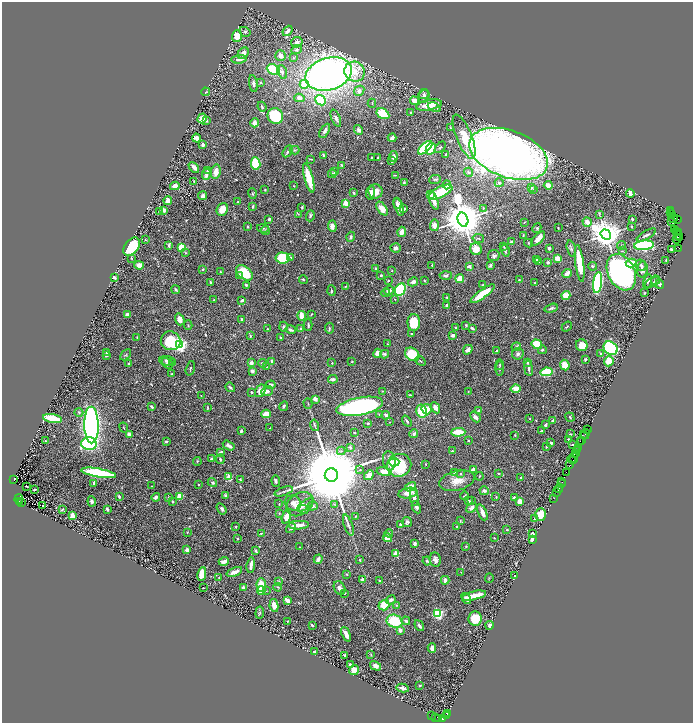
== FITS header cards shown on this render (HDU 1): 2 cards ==
NAXIS1  =                 1382
NAXIS2  =                 1441

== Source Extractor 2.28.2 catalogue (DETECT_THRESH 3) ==
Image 1382 x 1441 px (HDU 1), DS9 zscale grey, zoomed out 1/2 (1 PNG px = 2 x 2 image px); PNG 695 x 725 px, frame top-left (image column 2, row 1441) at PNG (2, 2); each listed source drawn as its Kron ellipse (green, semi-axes under 4 px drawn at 4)
Background 0.564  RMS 0.015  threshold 0.0461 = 3 sigma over >= 5 px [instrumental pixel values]
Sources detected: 682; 47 cannot appear on this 1/2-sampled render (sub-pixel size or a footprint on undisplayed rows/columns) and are neither listed nor drawn; of the other 635, the 500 brightest by FLUX_AUTO listed and drawn (135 fainter detections omitted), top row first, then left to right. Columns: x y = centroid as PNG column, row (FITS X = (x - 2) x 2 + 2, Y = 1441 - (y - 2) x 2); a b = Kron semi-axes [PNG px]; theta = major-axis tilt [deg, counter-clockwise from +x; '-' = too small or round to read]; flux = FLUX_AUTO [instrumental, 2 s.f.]
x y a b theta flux
288 31 6 3 51 14
245 32 6 4 -29 5.6
237 36 6 5 - 37
297 42 6 5 - 16
297 50 6 4 26 6.7
243 53 6 5 - 18
280 55 5 5 - 13
293 57 3 3 - 3
239 59 7 3 5 17
273 70 7 5 -24 180
282 72 7 4 -70 9.5
355 72 10 9 - 48
328 74 24 16 16 1600
260 82 4 3 - 2.5
253 84 8 3 -80 9
304 84 4 4 - 48
359 91 5 4 - 12
205 92 4 2 - 2.2
423 94 5 4 - 5.8
424 96 7 5 63 8.3
299 98 5 4 - 14
320 100 5 4 - 110
414 101 4 4 - 21
372 103 4 3 - 2.8
429 105 13 5 11 56
262 107 5 3 - 4.9
434 107 7 4 -26 8
411 112 2 2 - 4.2
383 114 7 4 -30 120
275 116 8 7 - 140
202 118 5 4 - 27
336 118 9 4 -68 9.5
206 121 2 2 - 9.3
255 123 4 4 - 23
450 128 4 3 - 3.1
358 130 5 4 - 8.8
325 131 8 3 59 14
464 137 23 7 -68 68
197 138 4 3 - 16
392 138 4 3 - 14
203 145 3 2 - 9.2
440 147 7 3 45 4.8
425 148 9 4 41 170
431 149 6 4 61 85
295 150 5 3 - 3.2
288 151 6 3 59 5.3
508 154 41 23 -20 2900
323 155 3 3 - 3.5
445 155 4 2 - 3.4
371 157 2 2 - 4.2
393 157 5 3 - 12
378 158 3 2 - 3.9
311 159 4 1 - 2.9
392 161 3 3 - 5.5
256 163 6 4 -81 180
342 165 3 2 - 5.2
194 167 6 2 -44 27
207 170 4 4 - 4.3
216 172 7 5 81 27
335 172 3 3 - 3.3
469 172 5 4 - 4.7
206 174 6 3 79 19
332 174 4 3 - 4.7
395 175 2 1 - 1.9
309 178 15 4 -75 79
435 179 6 4 6 4.3
194 181 2 2 - 4
404 182 3 2 - 3.2
499 183 4 4 - 4.8
447 185 4 3 - 11
548 185 4 4 - 24
175 186 4 3 - 17
294 186 2 2 - 3.1
531 188 2 2 - 8.6
534 189 4 3 - 2.7
265 190 3 2 - 2.3
375 191 7 7 - 28
440 192 13 5 26 85
354 193 3 2 - 4.5
370 193 7 4 84 15
630 193 4 3 - 20
252 194 5 3 - 3.1
431 195 3 3 - 15
203 196 4 4 - 8.9
168 201 4 3 - 17
434 201 9 3 -72 31
238 202 4 2 - 2.6
346 203 3 2 - 99
397 203 6 3 -65 7.6
253 206 4 3 - 4.6
302 207 3 2 - 3.5
399 207 9 4 -71 22
483 208 2 2 - 3.3
222 209 6 5 - 32
382 209 8 4 -55 29
404 209 3 2 - 4.9
164 210 2 2 - 60
670 210 4 1 - 35
160 212 4 3 - 7.5
670 212 2 1 - 17
298 214 3 3 - 2.3
599 215 4 2 - 2.4
671 215 4 2 - 56
310 216 5 3 - 5.5
673 218 4 3 - 390
269 219 3 3 - 6.5
632 219 3 3 - 4
678 219 2 2 - 38
463 220 7 5 -74 14000
524 222 3 2 - 2.5
587 222 5 3 - 20
672 222 3 3 - 74
434 225 6 4 83 25
332 226 6 4 -85 15
631 226 3 2 - 3.6
247 227 2 2 - 11
263 228 6 3 -11 4.3
537 228 5 4 - 4.1
558 228 2 2 - 2.5
674 229 4 2 - 39
265 230 5 3 - 2.7
402 232 5 4 - 19
676 232 3 2 - 24
678 233 3 1 - 42
606 235 5 4 - 5900
646 235 11 3 29 9.5
679 235 2 1 - 25
523 236 2 2 - 2.8
351 237 5 4 - 6.5
478 238 5 3 - 3.7
538 238 9 3 47 32
679 238 4 3 - 380
677 239 4 2 - 280
145 240 2 2 - 2.3
511 242 4 3 - 6.8
529 243 4 3 - 3.3
169 245 4 3 - 6.1
622 245 4 3 - 2.5
644 245 10 4 6 350
132 247 10 6 52 160
182 247 4 4 - 67
504 247 4 3 - 3.3
396 248 5 4 - 8.3
549 248 2 2 - 6.6
679 248 2 1 - 15
476 249 6 5 - 31
571 249 8 3 -76 6
671 249 2 2 - 2.9
505 251 6 3 -73 5.5
622 251 3 2 - 1.9
185 253 3 2 - 2.6
494 256 6 5 - 8.4
291 257 4 3 - 3.2
131 258 2 2 - 2.8
282 258 7 5 -6 92
558 259 4 3 - 32
536 260 2 2 - 19
666 260 3 1 - 2.4
538 261 3 3 - 5.7
548 262 2 2 - 14
580 263 18 4 -83 110
631 263 5 4 - 30
139 265 5 4 - 21
432 265 2 2 - 3.7
490 265 3 3 - 5.8
641 265 6 5 - 8.3
469 266 2 2 - 20
592 266 4 3 - 3.1
375 268 3 3 - 2.7
203 269 2 2 - 7.7
642 269 8 5 84 18
392 270 3 2 - 2.2
220 272 3 3 - 2.2
621 272 19 13 -63 840
244 273 9 6 -39 88
567 273 5 3 - 24
381 275 3 2 - 5.2
446 275 6 4 1 6.5
239 276 3 2 - 5.8
114 278 4 3 - 4.9
460 279 4 3 - 59
519 279 2 2 - 2.2
303 280 4 2 - 3.3
424 280 3 2 - 3
655 280 5 3 - 4.4
388 281 2 2 - 4.4
648 281 7 4 75 8.2
211 282 4 3 - 3.8
413 282 5 4 - 14
652 282 8 3 23 6.5
535 283 3 2 - 1.9
598 283 10 4 83 440
660 284 4 4 - 6.8
246 285 2 2 - 6.7
483 285 3 3 - 2.3
346 286 3 3 - 2
175 290 4 3 - 4.2
389 290 5 3 - 18
400 290 6 5 - 320
331 291 5 3 - 4.8
385 293 4 3 - 3
644 293 3 2 - 1.9
483 294 14 4 36 86
566 295 4 4 - 35
447 297 3 2 - 2.4
395 299 3 3 - 3.1
214 300 3 2 - 2
242 300 4 3 - 6.9
446 305 4 3 - 4.9
551 308 7 4 17 6.4
311 314 2 1 - 2
127 315 4 3 - 14
302 316 4 3 - 49
180 319 6 4 -71 16
242 319 2 2 - 4.1
414 322 8 6 89 100
188 325 5 3 - 2.3
308 325 6 2 -90 6
466 325 3 2 - 3.6
567 326 5 2 - 2.8
283 327 5 4 - 4.2
329 328 5 3 - 3.3
455 328 2 2 - 3.6
472 328 4 3 - 5.7
267 329 2 2 - 2.6
300 329 4 3 - 4.1
291 330 5 3 - 7.6
411 334 3 2 - 3.2
453 335 3 3 - 11
250 336 3 2 - 3.9
280 337 3 2 - 2.1
137 338 4 2 - 3.6
171 341 10 9 - 110
387 344 2 2 - 2.4
537 344 5 4 - 67
180 345 3 3 - 1000
582 345 6 5 - 34
516 347 5 4 - 4
611 348 8 6 -46 350
468 350 5 3 - 18
542 350 4 3 - 3.8
497 351 3 3 - 3.9
107 353 3 3 - 2
378 353 4 4 - 25
601 353 2 2 - 7.6
385 354 4 3 - 8.7
412 354 8 6 -39 90
518 354 6 5 - 8.1
106 355 4 3 - 4.9
126 355 6 3 44 3.6
585 359 3 2 - 8.8
167 361 7 4 -3 11
352 361 2 2 - 2.3
420 361 5 3 - 3.7
609 361 5 4 - 38
272 362 4 3 - 7.3
128 363 3 3 - 2.7
167 363 6 4 -45 8.2
172 363 3 3 - 2.3
251 363 4 3 - 7.3
262 363 4 3 - 5.4
332 363 2 2 - 3.6
528 363 2 2 - 4.1
500 365 5 3 - 3.6
565 365 5 5 - 42
267 367 3 2 - 2.5
190 368 7 2 74 3.1
500 368 7 3 90 4.7
528 368 8 3 -81 7.5
252 371 3 3 - 13
546 372 6 4 7 120
172 374 3 2 - 2.8
333 379 4 3 - 8.6
271 385 5 3 - 9.3
230 387 5 2 - 4.5
516 389 5 4 - 30
260 391 7 4 61 29
267 391 6 4 25 9.3
382 391 2 2 - 1.9
468 391 2 2 - 1.9
252 392 3 3 - 4.6
410 395 2 2 - 2.3
201 396 2 2 - 1.9
315 399 3 2 - 25
308 404 5 2 - 2.4
284 406 5 3 - 4.6
360 406 24 8 11 910
151 407 3 2 - 3.3
207 408 3 1 - 2.2
436 408 6 3 -62 20
427 409 5 4 - 36
421 411 6 5 - 74
479 411 3 3 - 13
79 412 4 3 - 3.2
266 414 4 3 - 47
379 414 3 2 - 3.4
386 415 4 3 - 8.8
475 417 6 4 -48 11
570 417 5 3 - 2.9
52 418 10 4 -10 68
530 418 3 3 - 1.9
553 420 3 2 - 4.2
407 421 6 2 -53 5.4
390 422 2 2 - 2
368 423 3 2 - 3.4
91 425 18 7 -89 1200
315 425 6 3 -75 3.9
546 425 3 2 - 10
124 428 5 2 - 2.5
270 428 3 2 - 2.2
587 430 2 1 - 24
241 431 3 2 - 7.1
542 431 4 3 - 2.3
354 432 3 2 - 2.1
458 432 7 3 2 67
414 434 4 3 - 8.8
570 434 2 2 - 3.1
585 434 5 1 - 44
129 435 3 3 - 18
515 435 3 2 - 2.1
583 435 2 1 - 8.2
468 440 2 2 - 2.2
569 440 3 2 - 8
46 441 3 3 - 2
166 441 4 3 - 3.9
582 441 2 1 - 2.2
581 442 2 1 - 9.2
551 443 3 3 - 4.9
89 444 8 6 -2 340
573 444 4 2 - 2.2
229 446 6 3 -31 9.7
546 446 2 2 - 8.3
350 447 3 3 - 5.3
579 448 2 1 - 18
578 449 3 1 - 38
341 451 4 3 - 4.1
452 451 3 2 - 2.9
576 451 3 1 - 28
220 452 3 2 - 10
576 453 2 1 - 24
574 458 5 1 - 150
211 459 3 3 - 3.2
220 459 5 3 - 5.1
571 459 4 3 - 120
197 461 4 3 - 2.5
389 461 9 6 -82 16
394 462 5 4 - 12
426 464 2 2 - 2
570 464 4 2 - 91
399 465 12 11 - 150
473 469 4 2 - 11
360 470 4 3 - 2.2
384 472 8 4 -10 30
454 472 3 3 - 6.2
98 473 18 4 -10 340
499 473 3 2 - 2.8
566 473 3 1 - 56
461 474 3 2 - 2.3
331 475 7 6 - 75000
369 475 5 4 - 32
479 476 4 2 - 2
229 477 3 3 - 74
521 478 2 2 - 10
14 479 3 2 - 360
240 480 4 2 - 3.4
276 481 6 3 -86 5.7
457 481 18 9 14 35
562 481 3 2 - 36
94 483 4 3 - 6.4
212 483 5 3 - 4.7
561 483 2 1 - 13
199 484 2 2 - 2.1
26 486 3 2 - 3
152 486 3 2 - 1.9
410 487 6 3 29 27
559 488 5 1 - 33
35 489 3 2 - 4.6
284 491 9 2 20 6.2
484 491 5 4 - 9.5
557 492 2 1 - 40
408 493 10 5 11 27
180 496 4 3 - 36
226 496 2 2 - 25
464 496 4 2 - 2.7
119 497 3 2 - 7.9
156 497 4 3 - 9.5
169 497 3 2 - 2.8
414 497 8 3 -83 18
496 497 3 2 - 2.1
514 498 4 3 - 6.7
19 499 5 2 - 250
554 499 2 1 - 6.6
471 500 2 2 - 3.7
19 501 2 2 - 110
92 501 5 4 - 6.1
172 501 3 2 - 5.3
468 501 3 2 - 3.6
520 501 3 3 - 31
21 503 2 1 - 33
293 503 8 7 - 14
279 504 2 1 - 2.1
300 504 14 10 36 44
334 504 4 2 - 2.5
43 505 2 2 - 6.1
305 505 10 4 36 9.1
312 506 5 4 - 5.5
416 507 6 3 -63 6.3
471 508 6 4 34 12
62 509 4 3 - 3.2
107 509 4 3 - 5.8
222 509 6 4 -56 7.5
303 509 5 4 - 7.6
482 512 8 3 -66 18
279 513 3 3 - 2
541 514 6 5 - 42
73 516 2 2 - 79
356 516 4 2 - 2.7
286 517 7 4 72 27
534 519 4 3 - 2.6
460 520 4 3 - 2.2
407 522 5 4 - 5.9
299 525 10 3 2 31
348 525 11 3 -70 7.8
401 525 4 4 - 8.6
456 526 2 2 - 8.1
236 527 3 2 - 3.3
291 528 5 3 - 7.3
507 529 4 2 - 2.1
187 532 3 2 - 2.4
261 533 4 2 - 2.5
389 533 4 2 - 2.3
532 533 2 2 - 25
237 538 2 2 - 2.3
387 538 4 4 - 24
494 538 2 1 - 1.9
532 540 3 3 - 10
414 543 4 3 - 4.5
466 546 3 3 - 3.6
300 547 2 1 - 2.1
187 550 2 2 - 33
256 551 4 3 - 5.6
396 554 2 2 - 93
318 559 5 4 - 10
435 559 7 5 -78 14
359 560 2 2 - 3.7
224 561 5 3 - 12
427 561 4 3 - 3.4
251 565 8 2 83 12
234 572 8 3 21 15
461 572 3 2 - 1.9
202 574 7 4 80 32
347 574 3 3 - 2.4
515 576 3 2 - 3.8
219 577 2 2 - 2
489 578 5 2 - 1.9
362 580 2 2 - 18
380 580 2 2 - 2.5
445 580 4 3 - 18
279 581 4 3 - 2
261 585 7 4 -86 50
277 587 4 3 - 2.8
203 588 2 1 - 1.9
244 588 2 2 - 43
340 588 7 5 -61 13
261 590 4 3 - 15
266 590 3 3 - 2.6
345 593 3 2 - 1.9
474 596 12 3 13 54
466 599 6 3 -53 17
287 600 4 3 - 27
391 600 5 3 - 9.2
274 605 6 4 -79 20
384 605 5 5 - 56
397 605 3 3 - 1.9
260 613 6 3 84 3.7
438 613 3 3 - 470
475 618 7 6 - 67
287 621 2 2 - 2.1
395 621 8 6 -23 120
406 621 4 3 - 8.6
312 625 3 2 - 5.8
489 625 4 3 - 9.4
419 626 6 3 -55 9.1
400 630 4 3 - 12
346 634 8 3 -66 21
432 648 4 3 - 18
315 652 3 2 - 6.2
371 654 4 3 - 2.7
345 656 3 2 - 8.2
350 665 2 2 - 22
375 666 6 4 -31 13
354 670 5 4 - 27
420 686 4 2 - 3.3
403 688 6 3 -10 13
447 714 2 1 - 38
432 716 2 1 - 12
446 716 2 1 - 6.3
435 718 3 2 - 38
438 718 2 2 - 33
442 719 3 2 - 290
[135 fainter detections neither listed nor drawn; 47 sub-pixel or undisplayed-footprint detections neither listed nor drawn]